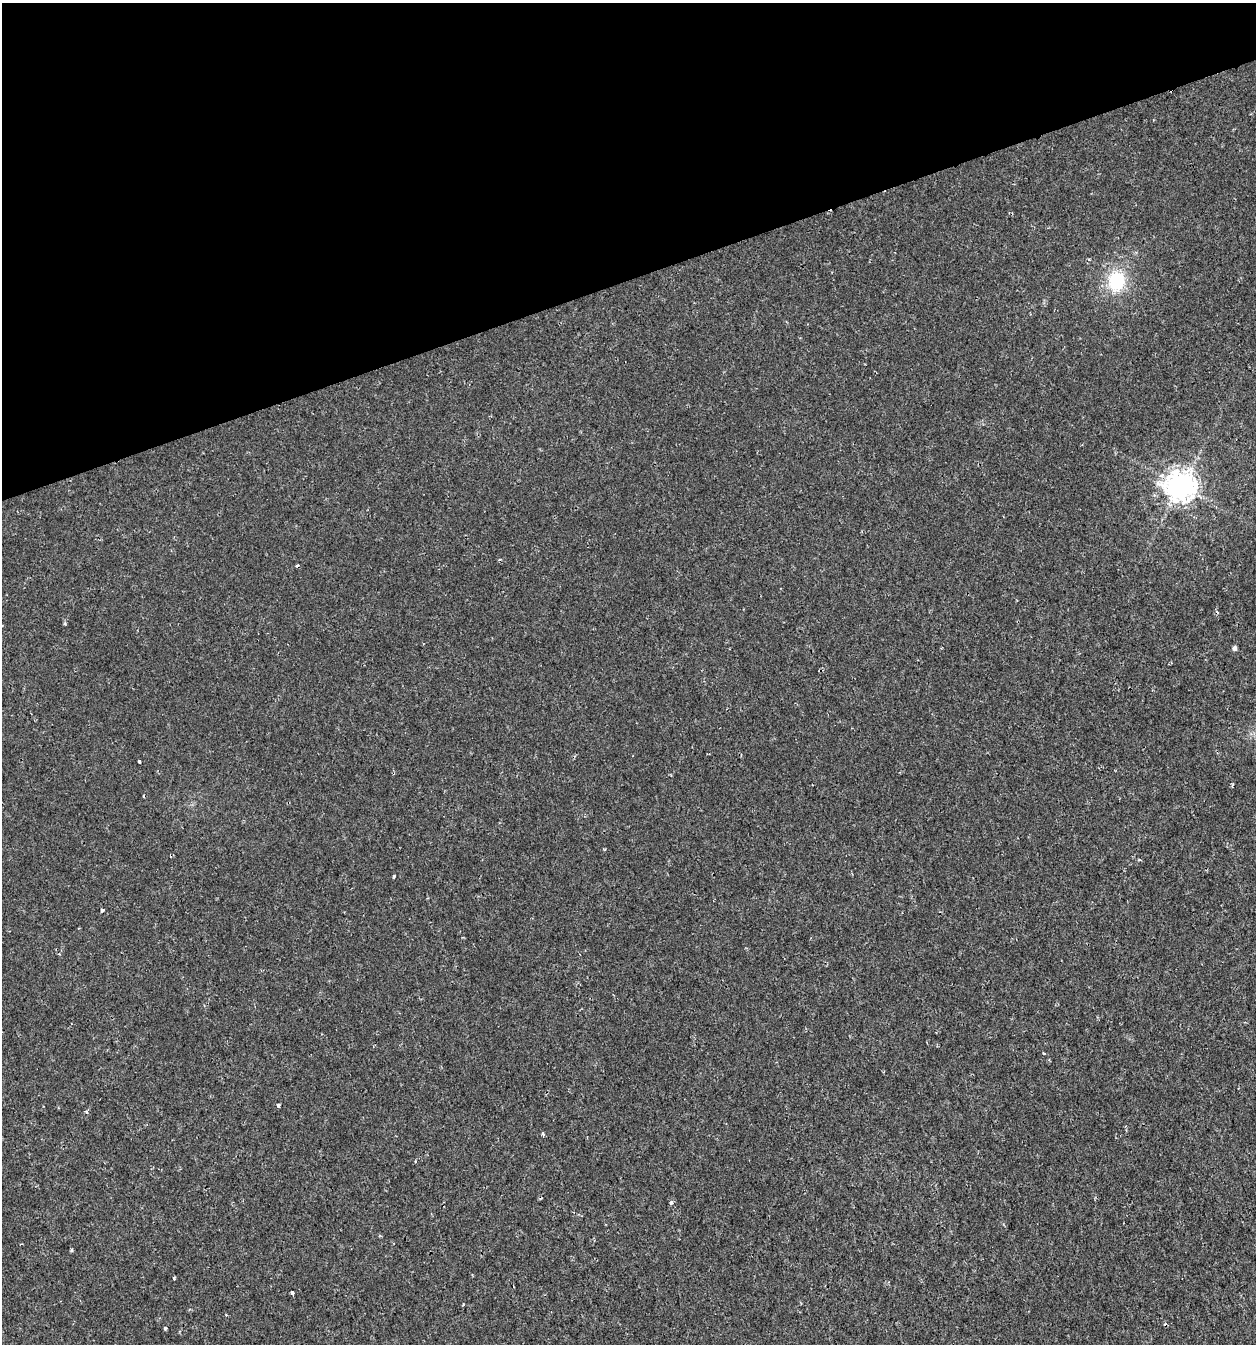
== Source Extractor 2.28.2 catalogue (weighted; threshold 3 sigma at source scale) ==
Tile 3 of 4 x 4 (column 3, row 1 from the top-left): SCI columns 2569-3822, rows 4028-5369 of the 5191 x 5369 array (HDU 1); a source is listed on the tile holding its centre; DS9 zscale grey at full resolution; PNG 1258 x 1346 px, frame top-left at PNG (2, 3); no overlay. Shown black and unused: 21% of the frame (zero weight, under 2 of 3 exposures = <1% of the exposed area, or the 3 px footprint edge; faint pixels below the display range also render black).
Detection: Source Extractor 2.28.2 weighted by HDU 2 'WHT'; one run over the whole footprint, this tile lists its part. Background 0.00191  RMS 0.0017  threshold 0.00744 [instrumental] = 3 sigma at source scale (4.5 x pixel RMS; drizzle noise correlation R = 1.50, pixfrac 1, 0.0396/0.0396 arcsec/px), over >= 5 px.
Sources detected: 22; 4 cosmic-ray / hot-pixel residue — not listed; the other 18 listed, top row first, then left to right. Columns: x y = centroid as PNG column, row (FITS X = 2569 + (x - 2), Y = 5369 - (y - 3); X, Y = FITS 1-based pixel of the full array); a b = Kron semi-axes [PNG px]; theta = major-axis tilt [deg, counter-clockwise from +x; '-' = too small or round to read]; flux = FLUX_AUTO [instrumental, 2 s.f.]
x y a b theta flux
1116 281 24 19 85 8.2
1181 486 9 9 - 240
499 559 5 3 - 0.21
65 624 4 3 - 0.24
1235 648 5 4 - 0.55
139 761 3 3 - 0.29
1139 860 4 3 - 0.21
394 876 3 3 - 0.22
102 910 4 3 - 0.77
1044 1053 4 3 - 0.18
278 1105 4 3 - 0.46
86 1112 4 4 - 0.35
543 1134 5 3 - 0.37
671 1203 4 3 - 0.57
72 1250 3 3 - 0.32
174 1278 3 2 - 0.31
292 1292 3 3 - 0.7
165 1328 3 3 - 0.77